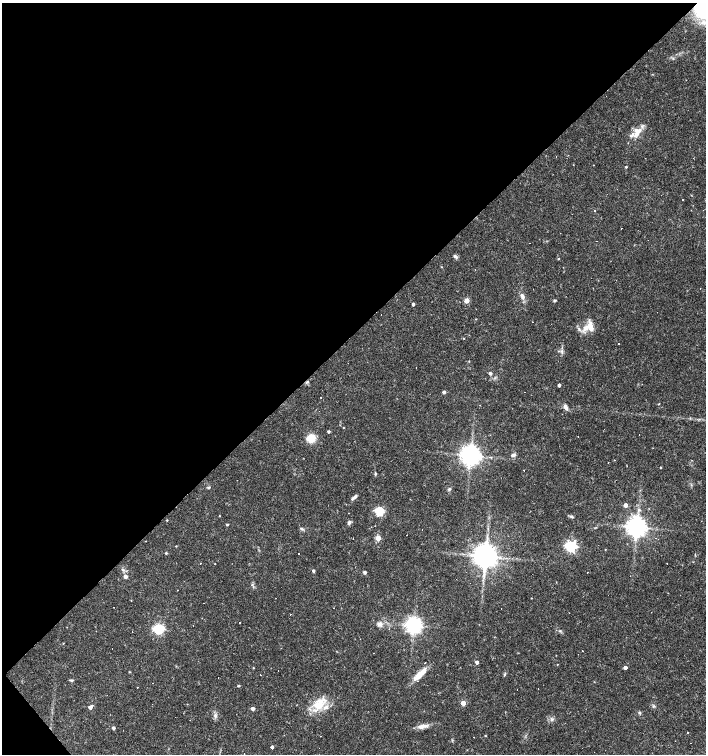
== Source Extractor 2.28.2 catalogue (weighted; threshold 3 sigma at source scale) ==
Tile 5 of 4 x 4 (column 1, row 2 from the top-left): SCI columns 209-1615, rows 3006-4508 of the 5979 x 6011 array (HDU 1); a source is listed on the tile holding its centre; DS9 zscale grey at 2 x 2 block average (1 PNG px = mean of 2 x 2 image px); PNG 708 x 756 px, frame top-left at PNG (2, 3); no overlay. Shown black and unused: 45% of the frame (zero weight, under 3 of 4 exposures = <1% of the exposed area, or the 3 px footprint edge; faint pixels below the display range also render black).
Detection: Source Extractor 2.28.2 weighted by HDU 2 'WHT'; one run over the whole footprint, this tile lists its part. Background 0.0165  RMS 0.0016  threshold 0.0072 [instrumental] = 3 sigma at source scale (4.5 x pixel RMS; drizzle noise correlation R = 1.50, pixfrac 1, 0.0396/0.0396 arcsec/px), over >= 5 px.
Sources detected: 141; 47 cosmic-ray / hot-pixel residue — not listed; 5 inside a brighter listed object's ellipse — not listed separately; the other 89 listed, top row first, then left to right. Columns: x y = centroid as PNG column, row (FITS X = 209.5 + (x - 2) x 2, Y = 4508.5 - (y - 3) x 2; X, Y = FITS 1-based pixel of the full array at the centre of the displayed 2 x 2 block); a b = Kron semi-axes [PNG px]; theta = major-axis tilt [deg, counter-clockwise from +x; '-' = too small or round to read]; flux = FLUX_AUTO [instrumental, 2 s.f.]
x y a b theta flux
705 10 18 16 -50 47
637 134 12 5 46 2.9
626 167 3 2 - 0.39
682 199 2 2 - 0.37
703 210 2 2 - 0.29
455 256 7 4 -36 0.77
558 259 2 2 - 0.27
441 267 2 2 - 0.19
522 296 8 5 -70 1.7
466 300 3 3 - 5.5
554 300 4 3 - 0.42
413 304 2 2 - 0.92
476 319 2 2 - 0.19
590 326 12 7 -79 3.8
464 338 2 2 - 0.16
558 351 2 2 - 0.59
562 351 7 3 -87 0.88
469 361 2 2 - 0.21
490 373 4 3 - 0.75
559 385 2 2 - 1
444 392 3 3 - 1.1
565 407 8 5 -70 1.4
343 427 2 2 - 0.19
329 431 2 2 - 0.84
311 438 11 10 - 4.8
470 455 5 5 - 330
513 455 6 3 15 0.92
490 457 4 2 - 0.35
660 467 2 2 - 0.25
375 474 4 3 - 0.38
209 487 4 3 - 0.42
449 489 5 3 - 0.53
354 497 8 3 37 1.1
625 505 3 3 - 2.9
639 510 4 4 - 0.76
379 511 3 3 - 29
571 516 5 4 - 0.62
167 520 2 2 - 0.28
349 522 6 4 53 0.83
227 525 2 2 - 0.49
637 527 5 5 - 330
302 529 6 3 -37 0.56
378 538 3 3 - 8.2
176 546 2 2 - 0.22
571 546 4 4 - 66
605 549 2 2 - 0.17
166 553 3 2 - 0.46
485 556 6 6 - 590
667 563 2 2 - 0.15
215 564 2 2 - 0.14
123 570 4 3 - 0.58
313 571 3 2 - 0.88
364 572 3 3 - 1.1
125 576 4 4 - 1.3
252 585 4 2 - 0.26
531 598 2 2 - 0.15
240 622 2 2 - 0.39
379 624 8 6 2 1.6
414 625 5 4 - 200
193 626 2 2 - 0.24
159 629 4 4 - 47
63 643 2 2 - 0.18
477 662 3 2 - 1.3
425 663 2 2 - 0.18
557 664 2 2 - 0.18
625 667 3 2 - 1.6
253 668 2 2 - 0.22
278 671 2 2 - 0.23
419 674 20 6 43 5.1
505 674 6 2 69 0.36
71 680 6 2 -4 0.47
238 686 3 2 - 0.38
538 689 2 2 - 0.26
517 690 2 2 - 0.74
463 703 3 3 - 5.6
319 704 20 13 42 8.9
92 705 2 2 - 0.72
653 706 4 4 - 0.53
90 707 3 3 - 2.2
253 708 3 3 - 1.9
639 713 4 3 - 0.56
215 715 6 5 - 1.2
552 719 5 2 - 0.51
422 726 14 5 13 2.4
113 728 3 2 - 1.3
688 732 2 2 - 1.6
321 736 2 2 - 0.38
485 736 2 2 - 0.28
272 747 2 2 - 1.2
Overlapping masked pixels (flux is a lower limit): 1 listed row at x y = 705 10
Isophote crosses this tile's border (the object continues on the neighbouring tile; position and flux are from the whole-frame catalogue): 1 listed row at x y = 705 10
Diffuse or blended objects may show on this block-average render without a row.